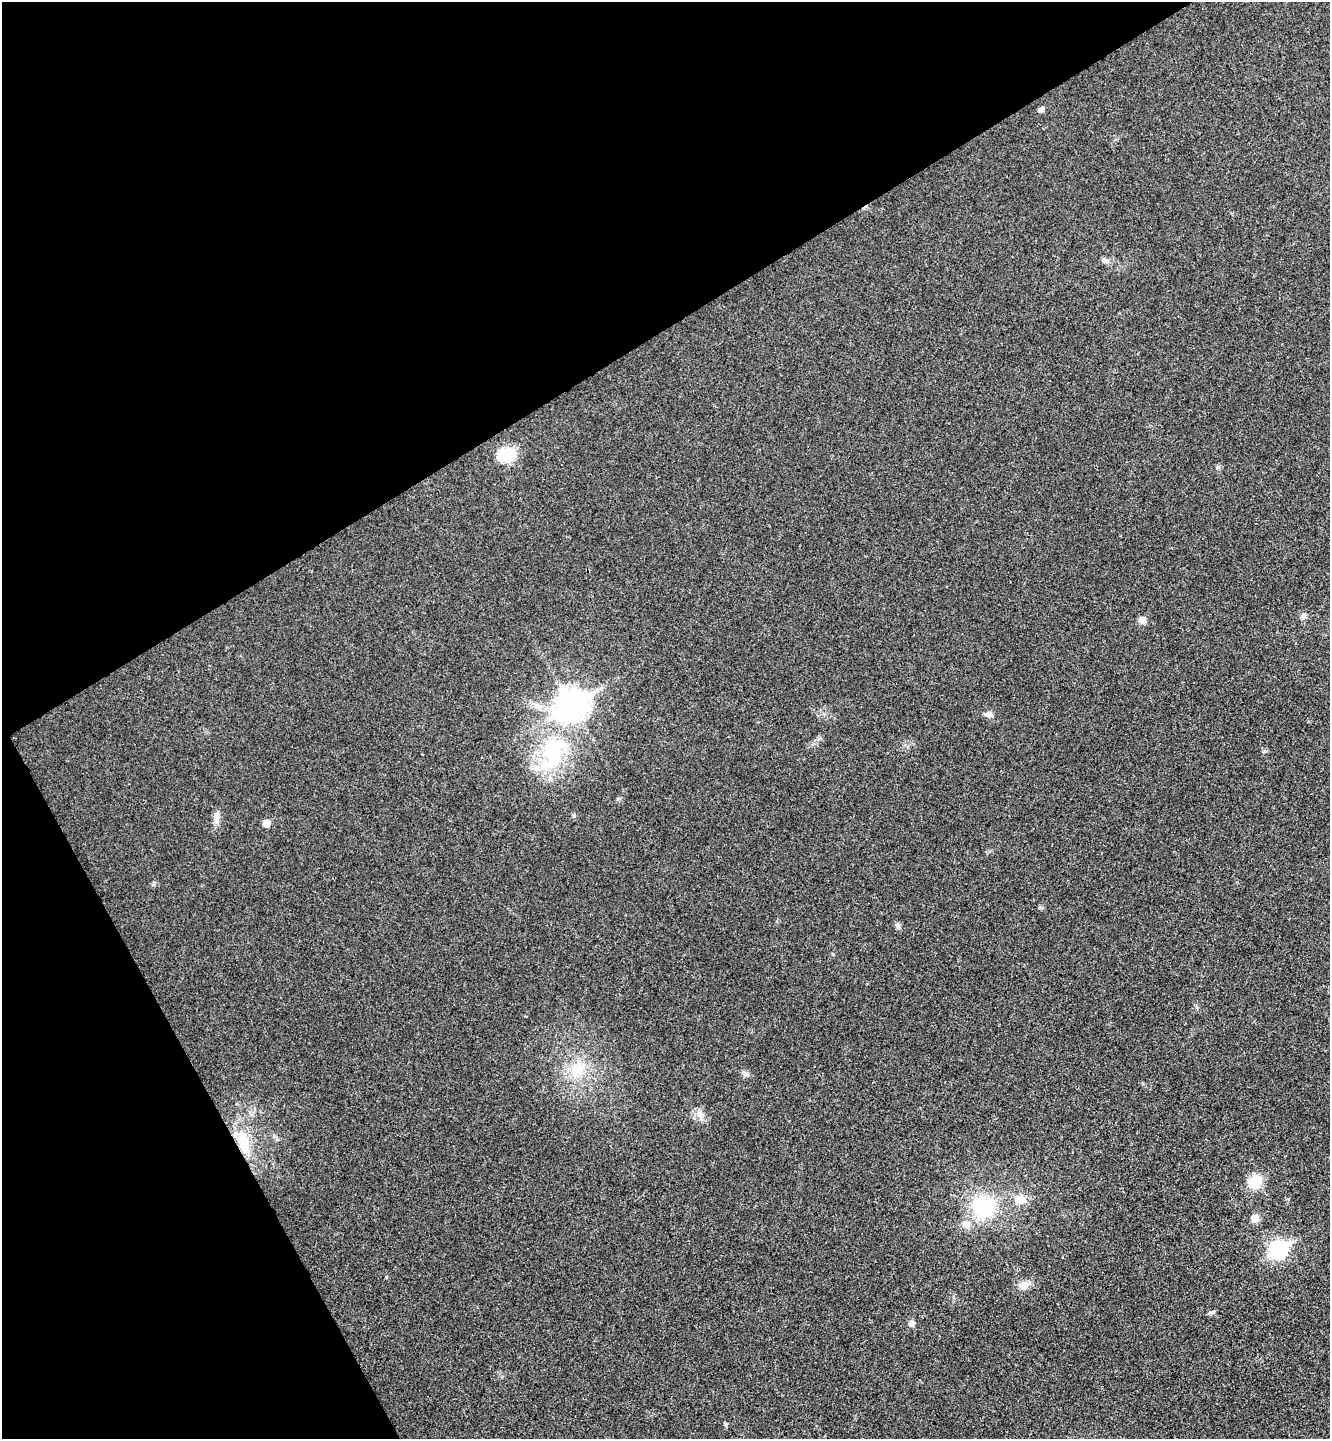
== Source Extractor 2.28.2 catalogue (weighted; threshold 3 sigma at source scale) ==
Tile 5 of 4 x 4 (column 1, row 2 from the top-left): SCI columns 189-1516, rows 2928-4364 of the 5825 x 5852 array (HDU 1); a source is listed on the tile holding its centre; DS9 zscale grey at full resolution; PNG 1332 x 1441 px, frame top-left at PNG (2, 2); no overlay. Shown black and unused: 31% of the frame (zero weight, under 3 of 4 exposures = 6% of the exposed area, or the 3 px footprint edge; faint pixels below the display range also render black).
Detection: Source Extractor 2.28.2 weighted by HDU 2 'WHT'; one run over the whole footprint, this tile lists its part. Background 0.0204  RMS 0.0063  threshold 0.0285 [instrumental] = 3 sigma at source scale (4.5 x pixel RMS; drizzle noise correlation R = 1.50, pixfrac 1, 0.05/0.05 arcsec/px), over >= 5 px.
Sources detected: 26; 1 inside a brighter listed object's ellipse — not listed separately; the other 25 listed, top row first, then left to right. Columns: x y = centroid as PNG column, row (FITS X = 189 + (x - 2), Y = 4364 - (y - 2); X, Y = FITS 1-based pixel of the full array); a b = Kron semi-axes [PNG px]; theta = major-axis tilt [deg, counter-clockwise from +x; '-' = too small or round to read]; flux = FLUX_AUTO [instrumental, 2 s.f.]
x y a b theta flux
1041 109 5 5 - 2.6
1103 260 7 4 -71 1.1
505 455 10 7 4 51
1303 616 8 7 - 2
1142 620 6 6 - 5.1
571 704 12 10 31 730
990 715 9 7 -19 2.6
553 753 51 28 75 55
573 815 5 5 - 0.92
216 818 17 7 86 3.7
266 823 6 5 - 7.1
897 925 9 5 -61 1.6
577 1070 20 10 -42 10
745 1073 11 4 -19 1.7
699 1114 8 6 90 2.7
244 1143 33 13 -76 19
1255 1182 15 13 46 13
1019 1200 13 10 -9 7.4
983 1207 27 25 18 38
1255 1218 6 6 - 8
1278 1249 9 8 - 160
1023 1285 13 9 17 5.4
1212 1312 7 5 43 1.3
911 1323 7 6 - 2.3
725 1424 6 4 -72 0.8
Unlisted compact peaks at least as high as the median listed source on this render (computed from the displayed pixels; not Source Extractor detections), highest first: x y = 386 1277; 1264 751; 154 884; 1217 467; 618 798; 833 954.